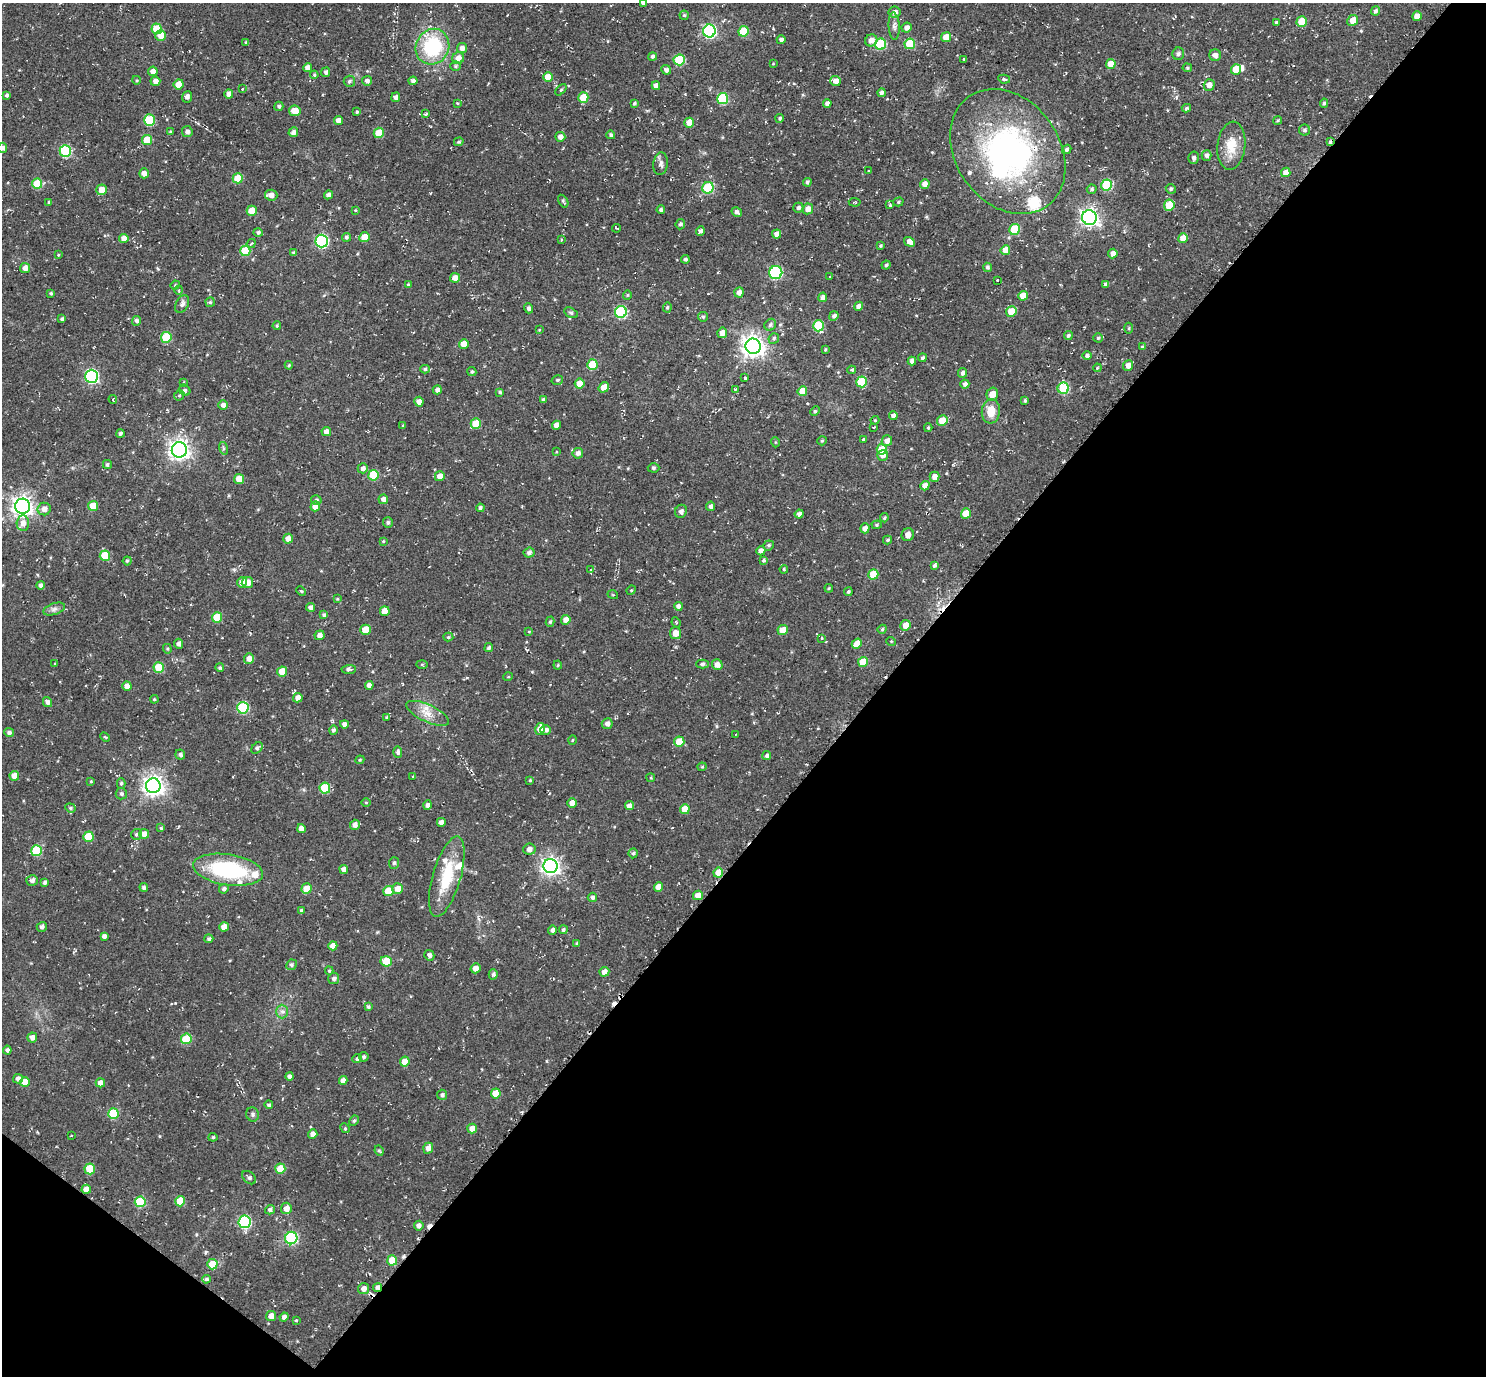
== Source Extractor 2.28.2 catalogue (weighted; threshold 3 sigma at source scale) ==
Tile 15 of 4 x 4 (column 3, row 4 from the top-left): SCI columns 3006-4489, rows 197-1570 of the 5972 x 5985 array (HDU 1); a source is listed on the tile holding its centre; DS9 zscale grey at full resolution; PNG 1488 x 1378 px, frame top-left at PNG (2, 3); each listed source drawn as its Kron ellipse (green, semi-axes under 4 px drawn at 4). Shown black and unused: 43% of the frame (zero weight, under 2 of 3 exposures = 3% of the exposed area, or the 3 px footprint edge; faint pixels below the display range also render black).
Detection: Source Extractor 2.28.2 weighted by HDU 2 'WHT'; one run over the whole footprint, this tile lists its part. Background 0.0561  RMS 0.013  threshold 0.057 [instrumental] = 3 sigma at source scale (4.5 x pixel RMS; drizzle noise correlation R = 1.50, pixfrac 1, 0.05/0.05 arcsec/px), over >= 5 px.
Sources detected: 461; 3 inside a brighter object's white glare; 7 cosmic-ray / hot-pixel residue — neither listed nor drawn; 8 inside a brighter listed object's ellipse — not listed separately; the other 443 listed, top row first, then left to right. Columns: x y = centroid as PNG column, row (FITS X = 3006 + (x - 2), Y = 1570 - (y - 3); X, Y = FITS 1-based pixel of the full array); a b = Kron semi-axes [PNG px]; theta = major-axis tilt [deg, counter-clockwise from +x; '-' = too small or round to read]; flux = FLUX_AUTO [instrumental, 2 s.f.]
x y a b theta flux
643 3 4 3 - 2.7
1375 11 5 4 - 2.9
895 12 6 5 - 6.1
684 15 4 4 - 1.7
1417 16 5 4 - 11
1353 20 6 5 - 12
1302 21 5 5 - 26
1276 22 3 3 - 1.6
894 26 14 5 -87 5.1
907 28 5 5 - 5.8
157 29 5 5 - 33
709 31 6 6 - 200
743 31 5 5 - 38
161 36 5 5 - 12
946 37 5 4 - 15
781 40 4 4 - 3.8
871 40 6 6 - 8
246 43 4 3 - 2
880 44 5 5 - 74
910 44 5 5 - 46
432 47 18 16 63 89
462 48 5 5 - 5.9
1178 54 6 6 - 3.1
1215 55 6 5 - 5.1
652 56 4 4 - 3.3
458 58 6 5 - 9.8
964 59 3 3 - 1.1
679 60 5 5 - 55
773 64 4 3 - 0.84
1111 64 5 4 - 15
455 66 5 4 - 1.9
308 68 4 4 - 7.5
1187 68 5 4 - 1.6
1236 69 5 5 - 18
666 70 5 4 - 4.6
153 71 5 4 - 8.9
326 72 5 4 - 3
314 75 4 4 - 1.6
548 77 5 5 - 15
1004 79 6 4 -11 1.8
136 80 4 3 - 1.2
155 81 5 4 - 6.2
349 81 6 5 - 2.6
367 81 5 5 - 4.1
413 81 4 4 - 4.4
836 81 5 5 - 9.4
179 84 5 5 - 14
1209 85 6 5 - 6.3
656 86 4 4 - 6.9
242 89 3 2 - 1.9
561 90 7 2 45 1.5
881 93 4 4 - 3.6
229 94 4 4 - 7.8
7 95 4 3 - 2.8
187 97 6 5 - 4.1
396 97 5 4 - 4.5
583 98 5 5 - 31
723 99 5 5 - 81
457 103 4 3 - 1.1
634 103 3 3 - 1.8
827 103 4 4 - 3.9
1324 103 5 4 - 2.1
279 106 5 4 - 2.6
1186 108 4 4 - 2.4
295 111 6 5 - 17
357 112 3 3 - 1.5
426 114 3 3 - 2
780 118 4 4 - 2.3
149 120 5 5 - 47
338 120 4 4 - 8
1278 120 4 3 - 1.3
689 123 5 5 - 14
1305 130 5 5 - 2.5
171 132 3 3 - 1.7
187 132 5 5 - 3.8
293 132 5 4 - 4.5
379 133 5 5 - 25
611 135 4 4 - 2.6
560 137 5 5 - 5.9
147 140 5 5 - 22
1330 141 4 3 - 2.3
459 142 5 4 - 1.7
1231 146 24 14 84 24
2 148 5 4 - 4.2
1067 149 5 4 - 2.9
65 151 6 5 - 87
1008 151 67 52 -54 320
1207 155 5 5 - 3.9
1193 158 6 5 - 3.5
661 164 11 7 84 4.8
869 171 3 2 - 1.4
1286 172 5 4 - 11
144 173 5 5 - 6.4
238 178 5 5 - 29
807 182 4 4 - 2.4
37 184 5 5 - 34
925 184 5 4 - 7.4
1106 185 5 5 - 69
708 188 6 5 - 58
1092 189 5 4 - 2.5
1171 189 5 4 - 2.5
102 190 5 5 - 15
271 195 6 5 - 7.2
328 195 4 4 - 5.7
563 201 7 4 -60 2.1
49 202 4 4 - 1.5
855 202 6 2 -5 0.99
898 202 5 4 - 1.9
890 205 3 3 - 2.6
1169 205 5 5 - 31
798 208 5 5 - 3.4
808 209 5 5 - 7.8
355 210 3 2 - 0.92
661 210 4 4 - 3.1
252 211 5 5 - 17
737 212 6 4 -31 3.5
1089 217 7 7 - 490
680 224 5 5 - 2.6
617 228 4 2 - 1.1
1014 229 5 5 - 39
700 231 5 4 - 3.9
258 232 4 4 - 2.8
777 234 4 4 - 8.1
346 237 4 4 - 2.5
364 237 5 5 - 16
124 238 4 4 - 8.7
1183 238 5 5 - 17
561 240 3 2 - 1.5
322 241 6 6 - 150
909 242 5 4 - 7.9
251 243 5 3 - 3.1
881 246 4 4 - 1.5
1005 250 5 4 - 14
245 251 5 5 - 33
294 253 4 4 - 2.2
1113 254 5 4 - 6.5
58 255 4 3 - 1.1
685 259 4 4 - 2.6
886 265 4 4 - 2.1
987 267 5 4 - 2.1
25 268 5 5 - 7.2
776 272 6 6 - 120
830 276 3 2 - 1.3
455 278 5 4 - 10
997 280 3 3 - 1.8
1106 284 4 4 - 3.5
175 285 5 4 - 1.5
408 285 4 3 - 2.1
179 290 4 3 - 1.1
739 292 5 4 - 6.3
51 293 3 3 - 1.8
627 295 5 4 - 1.4
1023 296 5 5 - 14
823 297 5 4 - 5.1
210 302 5 4 - 1.9
182 304 9 6 64 4.2
859 306 5 4 - 6.2
667 307 5 4 - 2
528 308 5 4 - 3
1011 311 5 5 - 20
621 312 6 6 - 99
571 313 7 4 -28 2.3
834 316 5 4 - 3.7
703 317 5 5 - 2
62 319 4 3 - 2.3
137 321 5 4 - 3.1
770 325 6 5 - 2.8
277 326 4 3 - 1.5
818 326 5 5 - 57
1129 328 5 3 - 1.5
539 330 3 2 - 0.79
722 333 5 5 - 7.9
1068 336 4 4 - 2.6
166 337 5 5 - 53
774 338 5 5 - 2.2
1098 338 4 4 - 1.8
464 344 5 5 - 15
753 346 8 7 - 840
1143 347 4 3 - 1.9
825 349 4 3 - 1.2
1087 355 4 4 - 2.9
922 358 4 4 - 2.6
912 361 4 4 - 5
289 365 4 3 - 1.6
592 365 5 5 - 35
1128 365 5 5 - 7.9
1097 368 4 3 - 1.1
425 369 4 4 - 2.3
852 370 4 3 - 1.5
472 372 5 4 - 2
962 373 5 4 - 4
92 376 6 6 - 200
745 377 3 3 - 4
557 380 6 4 15 2.1
184 382 4 2 - 0.87
862 382 5 5 - 49
580 384 5 5 - 16
965 384 4 4 - 4.7
604 387 5 4 - 9.8
1063 388 6 5 - 62
735 389 3 3 - 1.1
185 390 6 5 - 2.7
437 390 4 4 - 5
802 391 5 5 - 20
500 392 4 4 - 2
992 394 6 5 - 13
179 395 5 4 - 1.8
113 399 4 3 - 1.5
543 400 4 3 - 3.5
1025 401 3 3 - 1.9
419 402 5 4 - 6.6
223 405 4 4 - 5.7
815 411 5 4 - 1.9
991 411 12 9 86 18
893 416 4 4 - 4.4
875 420 4 4 - 1.3
942 421 5 5 - 18
476 424 5 5 - 30
556 425 4 4 - 7.6
403 426 4 3 - 1.4
874 427 3 2 - 1.1
928 428 4 3 - 1.4
326 432 5 4 - 7
120 433 4 4 - 2.8
864 439 3 3 - 4.6
822 441 5 3 - 1.3
887 441 5 5 - 6.7
775 442 5 3 - 1.2
223 448 6 4 -72 1.8
882 449 5 5 - 25
179 450 7 7 - 720
556 451 4 2 - 1.3
578 453 5 5 - 5
883 455 5 5 - 5.9
107 464 4 4 - 2.3
363 468 5 5 - 4.3
653 468 6 4 -1 1.8
373 475 5 5 - 46
440 476 5 4 - 9
934 477 5 5 - 7.1
239 479 5 5 - 18
925 486 5 4 - 8
383 499 5 4 - 5.1
316 500 5 5 - 2.3
22 506 7 7 - 700
93 506 5 5 - 23
315 506 5 4 - 10
711 506 5 4 - 4.4
480 508 4 3 - 2.6
44 509 7 6 - 7.1
681 511 7 5 65 3.9
966 513 5 5 - 21
799 514 4 4 - 5.5
884 518 4 4 - 1.5
23 523 7 6 - 7.7
388 523 5 5 - 2.5
877 525 5 4 - 1.7
865 528 5 4 - 6.2
908 535 6 6 - 6.9
288 539 5 5 - 8.3
887 540 4 3 - 1.8
383 541 4 4 - 1.3
769 545 5 5 - 2.3
761 551 5 4 - 5.3
529 553 5 5 - 4
105 556 5 5 - 36
764 560 4 3 - 3.7
127 561 4 4 - 1.7
934 565 4 3 - 2.7
591 569 4 2 - 1.2
784 569 4 3 - 1.3
873 574 5 5 - 27
242 582 5 5 - 12
247 583 5 5 - 8.2
40 585 4 4 - 3.8
829 588 4 3 - 1.3
631 590 5 4 - 1.4
301 591 5 3 - 1.2
848 592 4 4 - 2.4
613 595 5 3 - 1.1
337 599 4 4 - 1.2
678 606 4 4 - 4.7
310 607 4 4 - 4.3
54 609 11 5 19 4.5
385 611 5 4 - 17
324 615 4 4 - 2.4
217 617 5 5 - 32
566 620 5 4 - 8.1
550 622 5 4 - 2
676 622 5 3 - 1.6
905 625 5 5 - 11
882 629 4 4 - 1.7
365 630 5 5 - 22
783 630 5 5 - 18
529 632 4 3 - 0.93
675 633 6 5 - 10
320 635 5 5 - 6.3
448 637 5 4 - 1.9
822 638 3 3 - 5.3
891 641 5 3 - 1.1
857 643 5 4 - 12
179 644 5 4 - 3.9
489 648 4 4 - 3.2
167 649 5 4 - 1.5
249 658 5 5 - 7.4
863 662 5 5 - 27
55 663 3 2 - 1.8
422 664 6 4 -2 1.7
702 664 6 4 1 2.3
558 665 4 4 - 1.4
717 665 5 5 - 8.1
159 667 5 5 - 35
220 668 4 4 - 2.1
349 669 7 4 4 2.8
282 671 5 5 - 19
508 677 5 3 - 1.1
369 685 4 4 - 8.2
127 686 4 4 - 8.4
298 698 5 4 - 8.7
154 699 4 4 - 1.4
47 702 5 4 - 4.3
243 708 6 5 - 85
428 713 23 8 -25 15
386 717 4 3 - 1.1
344 724 4 4 - 5.5
607 724 5 5 - 4.2
540 729 6 5 - 12
333 730 4 4 - 3.3
546 730 5 5 - 4
9 733 5 4 - 3.3
736 734 2 2 - 1.4
105 737 5 3 - 1.1
572 740 5 3 - 1.2
679 742 5 5 - 22
257 748 7 4 48 2.9
398 752 6 4 -87 3.5
180 754 5 5 - 2.8
767 756 4 4 - 3.1
360 760 4 4 - 1.3
702 767 4 4 - 1.5
14 776 5 5 - 11
413 776 3 2 - 0.97
651 778 4 3 - 1.3
530 780 3 3 - 1.2
91 781 4 3 - 1.1
121 783 5 4 - 2.3
153 786 7 7 - 720
325 788 5 5 - 49
121 794 6 5 - 3.1
366 802 5 3 - 1.2
572 803 5 4 - 11
427 805 4 4 - 4
629 806 4 4 - 8
70 808 5 4 - 2
685 809 5 5 - 18
441 822 4 4 - 6.1
355 825 5 4 - 5.8
161 828 4 4 - 1.6
301 828 4 4 - 7.8
136 834 5 5 - 2.6
144 834 5 5 - 9
88 837 5 5 - 30
529 849 6 5 - 5.1
37 851 5 5 - 54
633 853 5 4 - 2.2
394 863 6 5 - 2
551 866 7 7 - 520
344 869 4 4 - 6
228 870 35 15 -9 110
718 873 5 4 - 18
447 877 42 14 74 48
32 880 6 5 - 3.9
45 882 4 4 - 3
144 887 4 4 - 3
659 887 5 4 - 13
224 889 5 4 - 3.4
306 889 5 5 - 19
398 889 5 5 - 11
388 891 5 5 - 30
698 895 5 4 - 11
592 897 5 4 - 3.3
302 910 3 3 - 2.8
42 927 5 4 - 2.9
224 927 5 4 - 11
552 930 4 4 - 4.1
563 930 4 4 - 2.6
104 936 4 4 - 4.5
209 939 4 4 - 2.3
577 943 4 3 - 2.2
333 946 4 4 - 8.9
429 955 5 5 - 3.7
386 961 5 5 - 27
291 965 5 5 - 2.6
475 968 5 5 - 8.9
329 971 4 4 - 1.8
604 972 5 4 - 7.3
493 974 5 4 - 2.8
334 978 5 5 - 3.7
368 1007 4 4 - 2.1
282 1012 7 6 - 4.1
32 1037 5 5 - 6.2
186 1039 5 5 - 39
7 1050 4 4 - 3.7
364 1057 5 4 - 2.4
357 1059 5 4 - 2.7
405 1062 5 5 - 18
290 1076 4 4 - 4.9
18 1079 5 4 - 4.7
343 1080 4 4 - 6.5
25 1082 5 5 - 19
100 1083 4 4 - 8.7
496 1093 5 5 - 17
442 1095 5 5 - 3.1
269 1105 4 4 - 2.9
113 1114 5 5 - 55
253 1114 7 6 - 2.9
354 1121 5 4 - 2
345 1128 5 4 - 1.4
472 1128 5 4 - 9.3
313 1134 5 4 - 6.1
71 1136 3 2 - 0.95
213 1137 4 4 - 1.5
428 1148 5 5 - 6.3
379 1151 5 4 - 1.7
90 1169 5 5 - 31
280 1169 5 5 - 27
249 1178 8 5 -42 3.4
86 1189 4 4 - 9.1
180 1201 5 5 - 25
140 1202 5 5 - 54
286 1208 6 5 - 8.9
270 1210 5 4 - 3.5
245 1222 6 6 - 140
419 1226 5 5 - 4.5
291 1238 6 6 - 120
392 1260 5 5 - 25
212 1264 5 5 - 22
206 1279 4 4 - 2.5
377 1287 5 4 - 4.2
364 1289 5 5 - 6.9
271 1316 5 5 - 10
284 1317 4 4 - 5
296 1320 3 2 - 1.3
Overlapping masked pixels (flux is a lower limit): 3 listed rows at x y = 1330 141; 718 873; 377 1287
Isophote crosses this tile's border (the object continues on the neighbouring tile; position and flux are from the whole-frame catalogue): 2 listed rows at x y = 643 3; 2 148